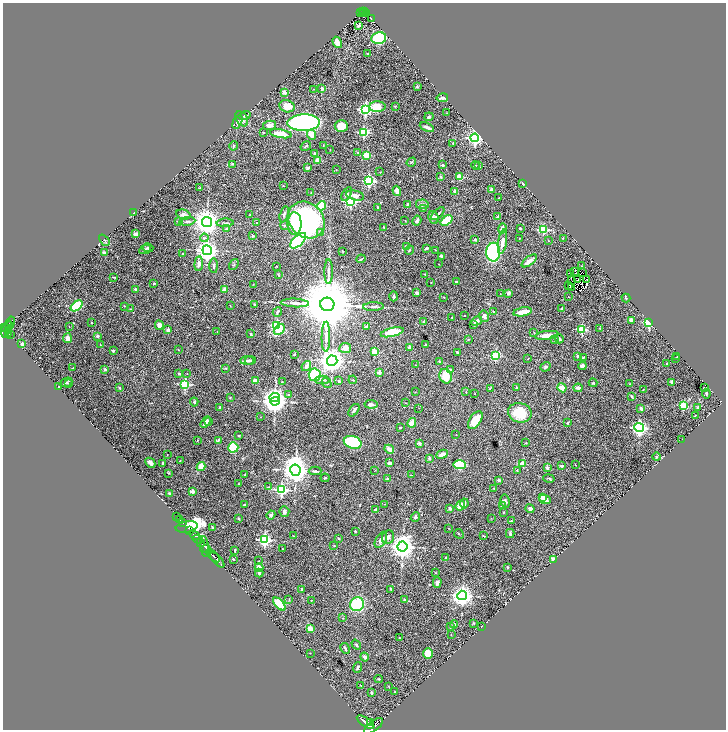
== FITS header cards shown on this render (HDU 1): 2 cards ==
NAXIS1  =                 1447
NAXIS2  =                 1455

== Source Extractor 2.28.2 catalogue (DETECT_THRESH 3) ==
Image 1447 x 1455 px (HDU 1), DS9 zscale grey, zoomed out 1/2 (1 PNG px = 2 x 2 image px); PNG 728 x 732 px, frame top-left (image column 2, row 1454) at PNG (3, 3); each listed source drawn as its Kron ellipse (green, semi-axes under 4 px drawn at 4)
Background 1.66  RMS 0.027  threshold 0.0815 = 3 sigma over >= 5 px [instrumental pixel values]
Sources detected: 424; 23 cannot appear on this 1/2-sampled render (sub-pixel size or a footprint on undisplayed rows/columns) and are neither listed nor drawn; the other 401 listed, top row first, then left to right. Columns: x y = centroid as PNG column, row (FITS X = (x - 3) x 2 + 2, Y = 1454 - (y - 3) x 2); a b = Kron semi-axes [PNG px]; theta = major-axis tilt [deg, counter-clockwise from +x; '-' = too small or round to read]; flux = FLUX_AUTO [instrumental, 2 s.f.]
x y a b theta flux
363 11 3 2 - 170
361 12 2 1 - 27
365 12 2 2 - 120
367 13 2 1 - 72
371 19 2 2 - 0.94
359 26 3 2 - 14
379 38 7 6 - 460
337 42 6 3 -57 45
368 54 2 2 - 2.8
417 87 3 3 - 6.1
322 88 2 2 - 31
314 89 2 2 - 1.9
284 92 2 2 - 60
442 98 5 2 - 19
287 106 8 6 -16 71
395 106 3 3 - 3.4
377 107 8 5 1 69
365 109 4 4 - 870
447 113 3 3 - 3
245 115 6 3 18 14
429 117 5 3 - 8.8
242 119 8 5 -55 20
238 122 7 4 62 16
304 123 16 8 1 1300
270 125 7 4 10 22
341 126 6 6 - 65
427 127 7 3 -24 22
363 132 3 3 - 450
263 133 4 2 - 4.1
281 134 11 4 -9 73
312 135 5 4 - 57
475 138 4 4 - 1400
453 143 2 2 - 12
323 145 3 2 - 1.9
233 146 5 3 - 7.1
306 146 5 3 - 6.7
330 150 2 1 - 1.7
358 152 3 3 - 3.2
314 153 2 2 - 4.2
367 155 3 3 - 190
318 160 2 2 - 78
411 162 5 2 - 4.5
232 164 4 3 - 4.9
443 165 3 2 - 8.7
475 165 4 2 - 3
479 166 3 3 - 4.8
308 168 3 3 - 8.9
336 170 2 2 - 1.8
380 172 2 2 - 2.2
441 177 3 3 - 6.4
459 177 4 3 - 82
369 181 4 3 - 530
523 184 3 2 - 7.1
283 186 2 2 - 1.9
199 188 3 2 - 2.5
492 189 3 3 - 19
397 191 5 3 - 26
455 192 4 4 - 16
311 193 2 1 - 2.5
347 194 7 4 59 11
355 195 9 4 -14 39
499 198 2 1 - 2.6
351 201 4 3 - 530
422 204 6 5 - 13
407 205 4 3 - 5
322 206 5 3 - 210
377 207 3 2 - 4.5
423 208 4 3 - 4.7
134 213 4 2 - 7.5
284 214 8 3 75 12
438 214 8 2 44 11
183 215 7 5 -16 19
249 215 3 2 - 2.4
498 217 4 3 - 7
433 218 6 5 - 21
306 220 20 16 -44 1000
187 221 8 3 8 8.6
405 221 2 2 - 1.7
417 221 5 3 - 12
446 221 6 3 37 160
178 222 3 2 - 3
207 222 5 5 - 6400
225 223 8 2 3 8.3
257 223 2 2 - 5.4
295 224 11 7 89 97
285 226 4 3 - 5.4
384 227 3 2 - 2.5
502 228 5 4 - 15
520 228 2 2 - 21
226 229 2 2 - 6.4
543 230 3 3 - 300
320 233 4 3 - 5.7
135 234 2 2 - 66
253 236 2 2 - 24
204 238 4 4 - 8
519 238 2 2 - 1.9
563 238 2 2 - 2.6
475 239 3 3 - 5.9
104 240 6 3 -47 6.3
298 241 10 5 44 570
548 241 2 2 - 1.8
502 242 12 4 80 38
406 246 3 3 - 4.1
148 248 5 3 - 8.8
426 248 4 3 - 7.6
145 250 6 3 26 9
207 250 5 4 - 3200
409 250 5 3 - 5.9
435 250 2 2 - 1.8
342 251 2 2 - 2.7
493 252 9 7 -90 670
104 253 3 2 - 11
183 253 3 2 - 3.9
441 256 4 3 - 7.3
361 259 4 2 - 4.6
529 261 9 4 37 33
199 264 7 4 84 22
439 264 2 2 - 1.6
234 265 6 2 55 4.6
214 266 7 3 -89 12
277 266 2 1 - 3
582 266 3 2 - 3
574 271 2 1 - 0.91
329 272 12 3 90 21
571 273 2 1 - 2.7
583 273 2 1 - 1.2
425 274 2 2 - 4.5
278 275 4 2 - 3.9
114 277 4 2 - 2.5
572 280 2 1 - 0.67
577 280 2 2 - 0.0073
586 280 2 1 - 0.21
431 282 2 1 - 1.2
456 282 2 2 - 15
154 283 2 2 - 13
253 284 2 1 - 1.4
569 285 2 2 - 6
572 288 3 1 - 0.35
135 289 3 2 - 5
224 289 2 2 - 49
417 293 4 3 - 15
509 293 3 2 - 21
500 294 2 1 - 1.5
394 296 5 2 - 8
444 297 3 2 - 1.8
569 297 2 1 - 1.5
626 298 4 3 - 4.7
295 303 14 3 -3 28
254 304 3 2 - 4.3
327 304 7 6 - 61000
77 306 7 3 37 310
124 306 2 2 - 2.6
230 306 3 2 - 2
373 307 10 2 2 9.7
130 309 2 2 - 3.4
562 309 3 3 - 6.1
277 312 5 3 - 10
493 312 2 2 - 12
523 312 9 3 10 96
464 315 2 2 - 3.9
484 316 6 5 - 13
452 317 2 2 - 5.5
631 320 3 3 - 27
11 321 4 2 - 80
424 321 4 3 - 7.6
477 321 5 3 - 19
91 322 2 2 - 11
649 322 3 3 - 490
473 324 4 3 - 5.9
9 325 3 1 - 120
159 325 4 4 - 22
277 325 3 3 - 350
366 326 2 2 - 14
5 327 4 2 - 850
69 327 2 1 - 1.3
600 328 2 2 - 1.8
7 329 9 2 70 730
279 329 6 4 44 130
582 329 3 3 - 280
8 330 2 1 - 51
168 330 3 2 - 20
217 332 2 2 - 1.7
392 332 12 4 13 180
534 333 2 2 - 2.2
9 334 2 2 - 310
251 334 3 2 - 7
11 335 2 2 - 180
547 335 12 4 7 46
97 336 2 2 - 18
326 337 15 4 89 26
67 338 5 4 - 27
469 339 3 2 - 2.4
559 339 5 3 - 9.3
554 340 2 2 - 2.5
22 344 3 3 - 14
426 344 3 2 - 3.3
100 345 2 1 - 1.6
345 348 6 5 - 34
410 348 4 3 - 24
178 350 3 2 - 2.8
113 351 2 2 - 20
374 352 3 3 - 170
457 352 3 2 - 5
294 354 2 2 - 5.1
495 356 3 3 - 320
578 356 2 2 - 23
677 357 2 1 - 2.3
528 358 2 2 - 2
583 358 4 3 - 4.6
675 358 3 2 - 4.5
247 360 7 4 2 17
250 360 5 3 - 9.5
332 361 5 5 - 5100
439 361 3 2 - 3.1
667 364 2 2 - 32
415 365 2 2 - 2.1
306 366 5 3 - 22
582 366 4 4 - 16
545 367 5 4 - 9
73 368 2 2 - 2.1
226 368 3 2 - 3.4
105 369 3 2 - 13
450 370 3 3 - 7.3
379 372 2 2 - 59
179 374 2 2 - 13
187 374 2 2 - 2.4
315 375 6 6 - 360
446 376 7 6 - 76
256 380 3 2 - 44
322 380 7 4 0 12
353 380 4 3 - 4.5
339 381 4 3 - 6.5
66 382 6 3 22 7.3
282 382 3 2 - 3
672 382 2 2 - 53
68 383 4 2 - 4
327 383 5 4 - 8.2
593 383 4 3 - 6.2
185 384 3 3 - 490
629 384 2 1 - 2.7
59 387 2 2 - 7.3
120 388 3 3 - 4.6
490 388 4 2 - 3.2
516 388 2 2 - 4.4
562 388 4 4 - 39
578 388 4 3 - 20
704 388 2 2 - 11
643 389 2 2 - 1.8
415 392 3 2 - 1.9
466 392 2 2 - 2.7
475 394 2 2 - 1.8
706 394 5 3 - 6.6
288 395 3 3 - 6.6
632 396 4 3 - 4.6
230 397 3 2 - 3.7
275 398 5 4 - 1400
275 401 5 4 - 5200
194 402 4 3 - 7.8
406 403 3 2 - 2
371 404 6 3 -6 16
683 405 3 3 - 200
220 407 2 2 - 20
419 408 2 1 - 1.3
697 408 4 3 - 5.5
641 409 4 3 - 13
354 410 7 2 54 11
520 413 12 9 -14 130
695 416 3 2 - 2.2
260 417 2 1 - 1.3
475 420 10 5 56 70
208 421 3 3 - 14
205 422 6 3 58 26
412 423 5 3 - 52
567 423 3 3 - 4
400 427 3 2 - 3.6
639 428 5 4 - 1400
239 435 3 2 - 4.4
456 435 2 2 - 1.6
682 439 2 1 - 1.5
197 440 3 2 - 2.6
218 440 4 2 - 6.3
353 442 9 6 -17 370
419 443 2 2 - 34
526 443 3 2 - 2
233 447 5 5 - 190
389 449 5 3 - 30
442 454 6 3 24 33
167 455 2 1 - 2.4
657 457 4 3 - 5.5
429 458 4 3 - 8.4
180 461 2 2 - 2
150 463 5 3 - 28
163 463 2 2 - 15
389 463 4 3 - 15
523 464 3 3 - 130
459 465 6 4 -2 260
575 465 2 2 - 1.5
562 466 3 3 - 9
201 467 4 4 - 57
547 468 2 2 - 37
295 470 6 5 - 6600
375 470 3 3 - 2.6
517 470 2 2 - 2.4
315 471 6 3 1 6.2
168 473 4 3 - 3.8
245 474 4 3 - 3.4
411 475 2 2 - 3.1
325 478 4 3 - 5.1
549 478 6 3 -12 6.4
387 479 2 2 - 9.4
499 480 2 2 - 6.2
238 484 2 2 - 2.8
268 487 4 2 - 3.7
494 488 2 2 - 2.7
281 490 4 4 - 610
192 492 2 2 - 63
169 493 4 3 - 9.1
543 497 4 3 - 38
545 499 6 4 -25 48
505 501 7 4 -79 12
464 503 5 3 - 13
385 504 2 1 - 1.3
244 505 2 2 - 18
460 505 5 4 - 52
502 506 4 3 - 5.6
449 508 3 3 - 12
530 509 4 3 - 12
375 510 2 2 - 7.8
284 512 5 5 - 13
503 512 2 2 - 3.2
271 515 4 3 - 11
177 516 2 1 - 82
415 517 5 4 - 9.1
491 518 2 1 - 1.1
239 519 3 3 - 4.6
180 520 2 1 - 240
511 521 3 2 - 2.6
183 523 3 1 - 170
187 527 11 5 10 1600
213 527 3 3 - 6.7
448 528 3 2 - 1.8
190 530 3 2 - 640
355 531 3 2 - 3.8
510 533 4 3 - 7.3
459 534 5 2 - 4
194 535 6 2 -44 2100
294 536 3 3 - 2.5
484 536 4 2 - 2.8
388 537 7 6 - 24
339 538 3 2 - 4
198 539 5 4 - 740
265 540 4 4 - 700
381 540 9 5 59 30
201 543 3 1 - 640
204 546 10 4 -81 620
334 546 3 2 - 3.4
402 546 5 5 - 5500
207 548 2 1 - 3600
283 549 3 2 - 2.1
235 550 3 2 - 4.4
213 556 8 2 -44 2600
446 557 2 2 - 11
233 559 2 2 - 7.1
553 559 4 3 - 13
217 560 9 2 -48 2200
258 561 2 1 - 2
507 567 3 2 - 4.4
259 568 4 4 - 44
259 573 4 3 - 13
435 573 2 1 - 2
437 583 5 3 - 17
302 589 2 2 - 9
391 589 3 2 - 7.3
462 595 5 4 - 3100
404 599 3 2 - 4.7
289 600 3 2 - 3.3
311 600 2 2 - 2.7
279 604 8 4 -47 180
357 604 7 7 - 270
343 618 2 2 - 2.8
474 623 3 2 - 2.9
454 624 4 3 - 8.8
482 626 3 1 - 1.5
450 627 4 2 - 3.6
310 629 4 3 - 58
451 635 2 1 - 1.9
399 638 2 2 - 2.4
356 645 5 3 - 7.3
345 648 6 2 -62 10
310 653 2 2 - 1.9
428 654 5 5 - 61
365 657 4 3 - 12
357 668 5 2 - 8.4
379 679 4 2 - 4.7
361 685 3 2 - 3.7
388 686 3 2 - 1.9
395 692 2 2 - 11
371 693 3 2 - 9.8
366 722 10 4 -34 6500
370 722 4 1 - 1200
374 726 11 5 36 6600
At the frame edge (FLAGS 8, measured only in part): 1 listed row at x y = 374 726
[23 sub-pixel or undisplayed-footprint detections neither listed nor drawn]